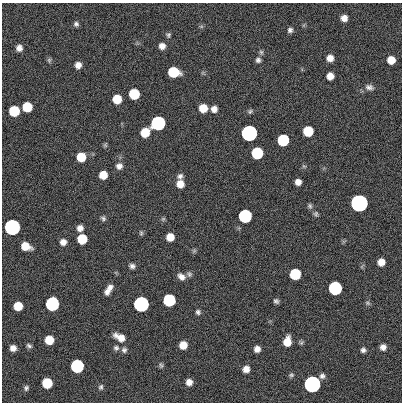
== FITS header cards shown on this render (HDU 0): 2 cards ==
NAXIS1  =                  400
NAXIS2  =                  400

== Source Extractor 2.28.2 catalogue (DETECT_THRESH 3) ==
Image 400 x 400 px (HDU 0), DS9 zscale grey, 1 PNG px = 1 image px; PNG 404 x 404 px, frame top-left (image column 1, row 400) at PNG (2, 3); no overlay
Background 0.613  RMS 34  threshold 101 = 3 sigma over >= 5 px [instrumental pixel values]
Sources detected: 87; all 87 listed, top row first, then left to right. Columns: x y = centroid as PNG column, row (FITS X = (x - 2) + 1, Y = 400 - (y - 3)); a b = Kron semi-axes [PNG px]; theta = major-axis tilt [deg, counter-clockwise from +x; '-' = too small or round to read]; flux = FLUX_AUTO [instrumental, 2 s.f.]
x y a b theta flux
344 18 6 6 - 1.6e+04
76 24 6 6 - 5.6e+03
201 26 6 4 -18 3.0e+03
290 30 6 6 - 6.3e+03
168 35 6 5 - 4.3e+03
162 46 6 6 - 1.3e+04
19 48 7 6 - 1.2e+04
261 52 7 6 - 4.7e+03
330 58 6 6 - 1.7e+04
49 60 7 5 -89 4.1e+03
258 60 7 7 - 6.6e+03
391 60 6 6 - 3.1e+04
78 65 6 6 - 1.4e+04
173 72 8 7 - 1.2e+05
330 76 6 6 - 1.9e+04
369 87 11 8 -8 1.0e+04
134 94 7 7 - 1.2e+05
117 99 7 7 - 4.8e+04
27 107 7 7 - 7.3e+04
203 108 7 7 - 3.9e+04
214 109 7 6 - 1.3e+04
14 111 7 7 - 1.2e+05
250 111 7 5 33 4.6e+03
158 123 7 7 - 1.0e+06
308 131 7 7 - 9.0e+04
145 132 8 7 - 5.0e+04
249 133 7 7 - 3.5e+06
283 140 7 7 - 2.1e+05
105 145 6 5 - 3.2e+03
257 153 7 7 - 2.1e+05
81 157 7 7 - 5.7e+04
119 166 8 7 - 1.1e+04
103 175 7 6 - 3.4e+04
180 176 8 7 - 7.6e+03
298 182 6 6 - 1.4e+04
180 184 8 7 - 2.4e+04
359 203 7 7 - 1.1e+07
310 206 7 6 - 5.2e+03
316 214 7 6 - 4.8e+03
245 216 7 7 - 5.4e+05
103 218 7 6 - 5.1e+03
163 219 6 5 - 3.5e+03
12 227 7 7 - 2.9e+06
80 228 7 7 - 1.3e+04
141 233 7 5 -81 3.8e+03
170 237 7 6 - 2.8e+04
82 239 7 7 - 7.7e+04
63 242 7 6 - 1.3e+04
25 246 9 6 -22 3.7e+04
194 251 7 5 45 3.9e+03
381 262 6 6 - 2.0e+04
132 266 7 6 - 7.6e+03
189 274 8 6 -29 5.9e+03
295 274 7 7 - 1.4e+05
181 277 10 7 -38 1.3e+04
110 287 8 6 17 9.3e+03
335 288 7 7 - 5.7e+05
107 292 8 7 - 1.0e+04
169 300 7 7 - 3.1e+05
276 301 6 4 -38 5.3e+03
368 303 7 4 -27 4.1e+03
52 304 8 7 - 6.1e+05
141 304 7 7 - 2.1e+06
18 306 7 7 - 5.0e+04
198 312 6 6 - 5.7e+03
120 337 13 7 -29 2.5e+04
49 340 7 7 - 4.8e+04
287 341 9 7 78 3.4e+04
301 342 7 5 -1 4.0e+03
183 345 7 6 - 2.8e+04
29 346 7 5 -27 5.0e+03
383 347 7 7 - 1.1e+04
13 348 6 6 - 1.3e+04
116 348 7 6 - 6.0e+03
257 349 6 6 - 1.3e+04
124 350 7 7 - 6.6e+03
363 350 5 5 - 6.9e+03
161 365 8 5 -77 4.5e+03
77 366 7 7 - 5.2e+05
246 369 7 6 - 1.6e+04
291 375 7 6 - 4.4e+03
322 376 7 6 - 7.5e+03
189 382 6 6 - 1.5e+04
47 383 7 7 - 9.9e+04
312 384 7 7 - 5.5e+06
101 387 7 6 - 4.9e+03
26 388 6 5 - 5.3e+03